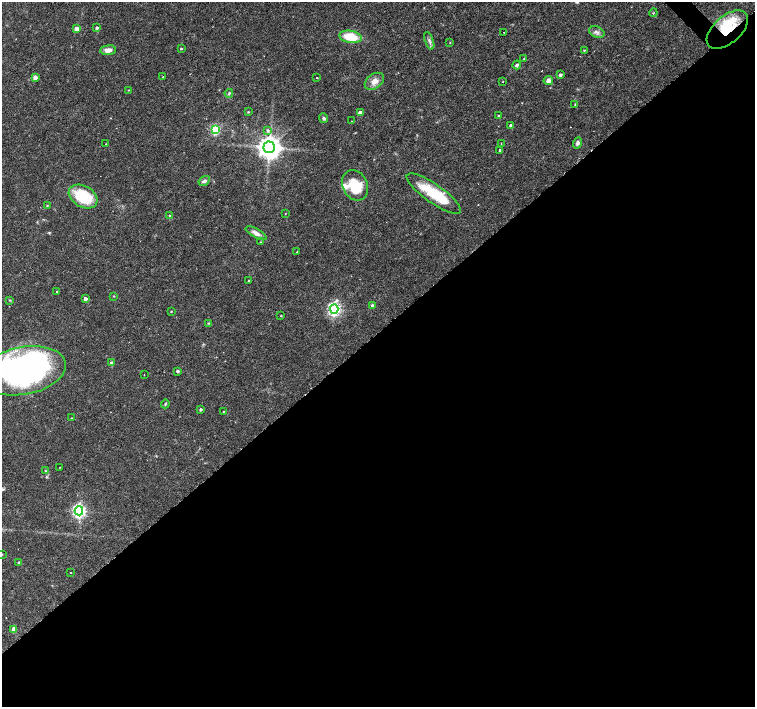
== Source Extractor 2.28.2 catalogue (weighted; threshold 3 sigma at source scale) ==
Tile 15 of 4 x 4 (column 3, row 4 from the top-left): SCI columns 3019-4523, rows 215-1623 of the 6027 x 6001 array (HDU 1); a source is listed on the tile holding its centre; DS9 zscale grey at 2 x 2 block average (1 PNG px = mean of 2 x 2 image px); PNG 757 x 709 px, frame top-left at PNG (2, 2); each listed source drawn as its Kron ellipse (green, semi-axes under 4 px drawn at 4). Shown black and unused: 53% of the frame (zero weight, under 3 of 6 exposures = <1% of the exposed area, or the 3 px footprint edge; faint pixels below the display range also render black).
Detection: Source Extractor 2.28.2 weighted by HDU 2 'WHT'; one run over the whole footprint, this tile lists its part. Background 0.0188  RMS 0.0016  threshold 0.00671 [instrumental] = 3 sigma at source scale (4.09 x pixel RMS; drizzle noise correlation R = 1.36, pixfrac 0.8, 0.0396/0.0396 arcsec/px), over >= 5 px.
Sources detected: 76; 2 inside a brighter object's white glare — neither listed nor drawn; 2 inside a brighter listed object's ellipse — not listed separately; the other 72 listed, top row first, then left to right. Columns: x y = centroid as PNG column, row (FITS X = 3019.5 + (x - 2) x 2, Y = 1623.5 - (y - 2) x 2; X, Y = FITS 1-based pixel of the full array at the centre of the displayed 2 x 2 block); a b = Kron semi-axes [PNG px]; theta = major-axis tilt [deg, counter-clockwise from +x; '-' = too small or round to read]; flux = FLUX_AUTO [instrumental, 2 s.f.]
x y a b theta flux
653 13 4 2 - 0.2
96 28 3 2 - 0.84
76 29 3 3 - 4.7
727 30 24 13 41 16
504 32 2 2 - 0.14
597 32 8 5 -23 1.3
350 37 11 6 -9 9.6
429 41 9 3 -70 1
450 43 3 2 - 0.16
181 49 3 2 - 0.39
108 50 8 5 5 2.2
584 50 3 2 - 0.3
524 58 2 2 - 0.31
517 65 4 3 - 0.76
560 75 3 3 - 0.98
35 77 3 3 - 2.6
163 77 3 2 - 0.26
317 78 2 2 - 0.28
548 80 5 4 - 1.7
374 81 11 7 35 2.8
503 81 2 2 - 0.15
128 90 3 2 - 0.19
229 93 4 3 - 0.47
575 104 4 2 - 0.3
248 112 2 2 - 0.3
360 113 3 2 - 2.3
498 116 3 2 - 0.32
324 118 5 4 - 0.63
352 121 3 2 - 0.14
511 125 3 2 - 1.5
215 130 4 3 - 32
268 131 4 4 - 0.84
577 143 5 4 - 1.1
106 144 2 2 - 0.19
501 144 3 2 - 0.17
269 147 5 5 - 410
500 150 2 2 - 1.4
204 181 6 4 33 1.1
355 185 16 12 -62 12
434 194 32 9 -35 16
83 196 15 10 -30 18
47 206 4 3 - 0.3
285 214 2 2 - 0.17
170 216 4 3 - 0.32
256 233 11 4 -29 2
261 242 3 2 - 0.24
297 252 2 2 - 0.34
249 281 3 2 - 0.27
57 291 2 2 - 0.19
114 296 2 2 - 0.29
85 299 2 2 - 1.8
10 300 3 3 - 0.29
372 305 3 3 - 0.72
334 309 4 4 - 77
171 311 3 2 - 0.29
281 316 2 2 - 0.24
209 323 3 3 - 0.27
111 363 4 3 - 0.41
24 371 43 24 11 110
177 371 2 2 - 0.86
144 375 2 2 - 0.13
165 404 4 3 - 0.38
200 409 3 3 - 0.7
223 411 2 2 - 0.19
72 418 3 2 - 0.24
60 467 2 2 - 0.15
46 471 3 3 - 0.36
79 511 4 4 - 93
2 554 2 2 - 0.19
19 562 2 2 - 0.56
71 573 2 2 - 0.35
14 629 3 3 - 4.3
Overlapping masked pixels (flux is a lower limit): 1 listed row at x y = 727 30
Isophote crosses this tile's border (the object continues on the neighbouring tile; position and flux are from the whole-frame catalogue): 2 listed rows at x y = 24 371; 2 554
Diffuse or blended objects may show on this block-average render without a row.